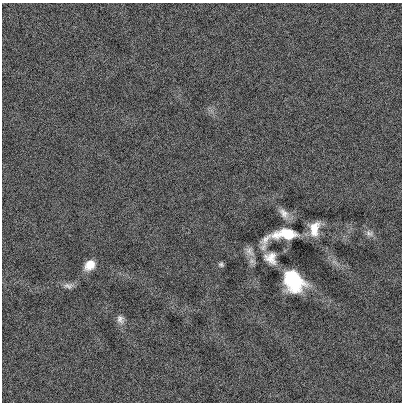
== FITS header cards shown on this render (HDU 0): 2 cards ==
NAXIS1  =                  400
NAXIS2  =                  400

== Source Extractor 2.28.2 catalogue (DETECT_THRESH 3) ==
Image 400 x 400 px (HDU 0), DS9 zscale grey, 1 PNG px = 1 image px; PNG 404 x 404 px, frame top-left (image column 1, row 400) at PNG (2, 3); no overlay
Background -0.0012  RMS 0.12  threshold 0.354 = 3 sigma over >= 5 px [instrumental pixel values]
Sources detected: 12; all 12 listed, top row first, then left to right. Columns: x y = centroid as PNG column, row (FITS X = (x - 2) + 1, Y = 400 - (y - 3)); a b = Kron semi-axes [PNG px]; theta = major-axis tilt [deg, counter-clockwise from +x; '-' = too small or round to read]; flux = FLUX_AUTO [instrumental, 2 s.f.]
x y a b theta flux
284 213 17 9 -51 58
314 229 14 9 80 120
369 233 12 8 -15 38
284 235 40 13 15 350
249 251 14 9 -54 44
270 258 15 12 -45 87
252 261 11 7 -30 29
221 264 6 6 - 17
90 265 11 9 45 110
293 281 19 14 -50 540
68 286 12 7 -5 38
120 319 13 9 -69 44